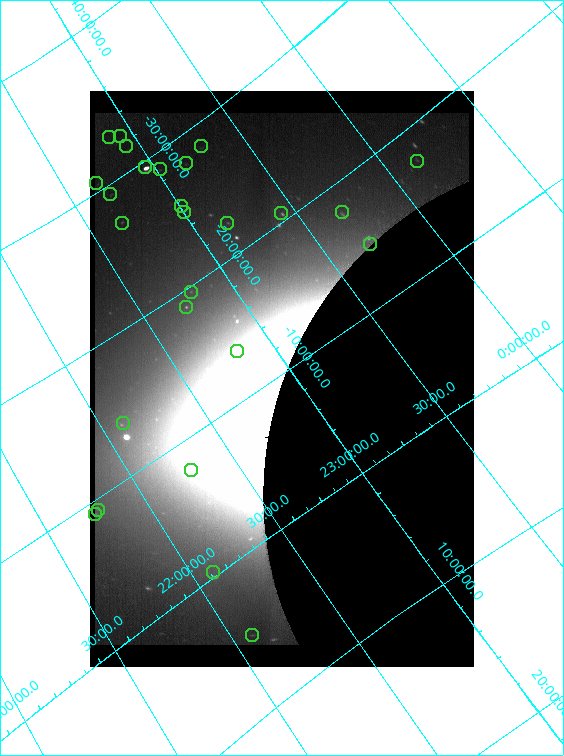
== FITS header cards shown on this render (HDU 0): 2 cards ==
NAXIS1  =                  384 /
NAXIS2  =                  576 /

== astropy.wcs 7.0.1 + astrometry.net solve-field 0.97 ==
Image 384 x 576 px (HDU 0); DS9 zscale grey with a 90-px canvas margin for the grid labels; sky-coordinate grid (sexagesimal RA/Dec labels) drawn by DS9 from the SOLVED WCS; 26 Tycho-2 reference stars matched to detected sources circled (green)
Header WCS: none
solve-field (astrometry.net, Tycho-2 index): SOLVED blind (the file carries no WCS)
Solved WCS: RA---TAN-SIP/DEC--TAN-SIP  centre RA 22:56:18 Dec -09:44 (344.07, -9.73 deg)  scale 283 x 287 arcsec/px (non-square pixels)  FOV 1808.5' x 2753.0'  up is +147 deg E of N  parity normal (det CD < 0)
(file carries no celestial WCS; the grid is the blind solution)
Tycho-2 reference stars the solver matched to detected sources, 26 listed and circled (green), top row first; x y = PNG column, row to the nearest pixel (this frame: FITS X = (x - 90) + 1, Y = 576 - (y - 91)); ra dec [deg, ICRS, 3 dp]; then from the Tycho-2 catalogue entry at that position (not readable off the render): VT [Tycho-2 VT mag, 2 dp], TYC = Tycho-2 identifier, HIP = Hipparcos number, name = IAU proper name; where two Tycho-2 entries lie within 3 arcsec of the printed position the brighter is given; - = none
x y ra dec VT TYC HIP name
120 136 343.987 -32.540 4.32 7508-1312-1 113246 -
109 137 343.130 -32.876 5.03 7508-1315-1 112948 -
126 146 343.965 -31.633 6.23 7505-515-1 113234 -
201 146 349.286 -28.438 6.43 6979-778-1 114969 -
417 161 2.140 -17.578 6.30 5841-1291-1 696 -
186 163 347.436 -28.089 6.02 6978-289-1 114366 -
145 167 344.412 -29.622 1.25 6977-1267-1 113368 Fomalhaut
160 169 345.331 -28.854 5.70 6977-1089-1 113669 -
96 183 340.093 -30.659 6.02 7498-498-1 111934 -
110 194 340.592 -29.361 6.35 6970-820-1 112102 -
181 206 345.103 -25.627 6.42 6974-1441-1 113593 -
184 212 345.024 -25.164 5.80 6974-1440-1 113562 -
342 212 355.441 -17.817 4.91 6407-1131-1 116901 -
281 213 351.512 -20.642 4.54 6402-1223-1 115669 -
122 223 340.164 -27.044 4.16 6966-1509-1 111954 -
227 223 347.479 -22.458 4.80 6401-1356-1 114375 -
370 244 355.681 -14.545 4.48 5836-979-1 116971 -
191 292 341.888 -19.613 5.34 6390-1254-1 112529 -
186 307 340.897 -18.830 4.83 6389-1377-1 112211 -
237 351 342.398 -13.593 4.21 5819-1247-1 112716 -
123 423 331.609 -13.870 4.26 5808-1683-1 109139 -
191 470 334.208 -7.783 4.27 5803-1996-1 110003 Ancha
98 510 326.568 -9.276 6.21 5788-1168-1 107487 -
95 514 326.251 -9.082 5.20 5788-1167-1 107382 -
213 572 331.446 -0.320 3.03 5224-1806-1 109074 Sadalmelik
252 635 331.420 +5.059 5.02 564-2591-1 109068 -